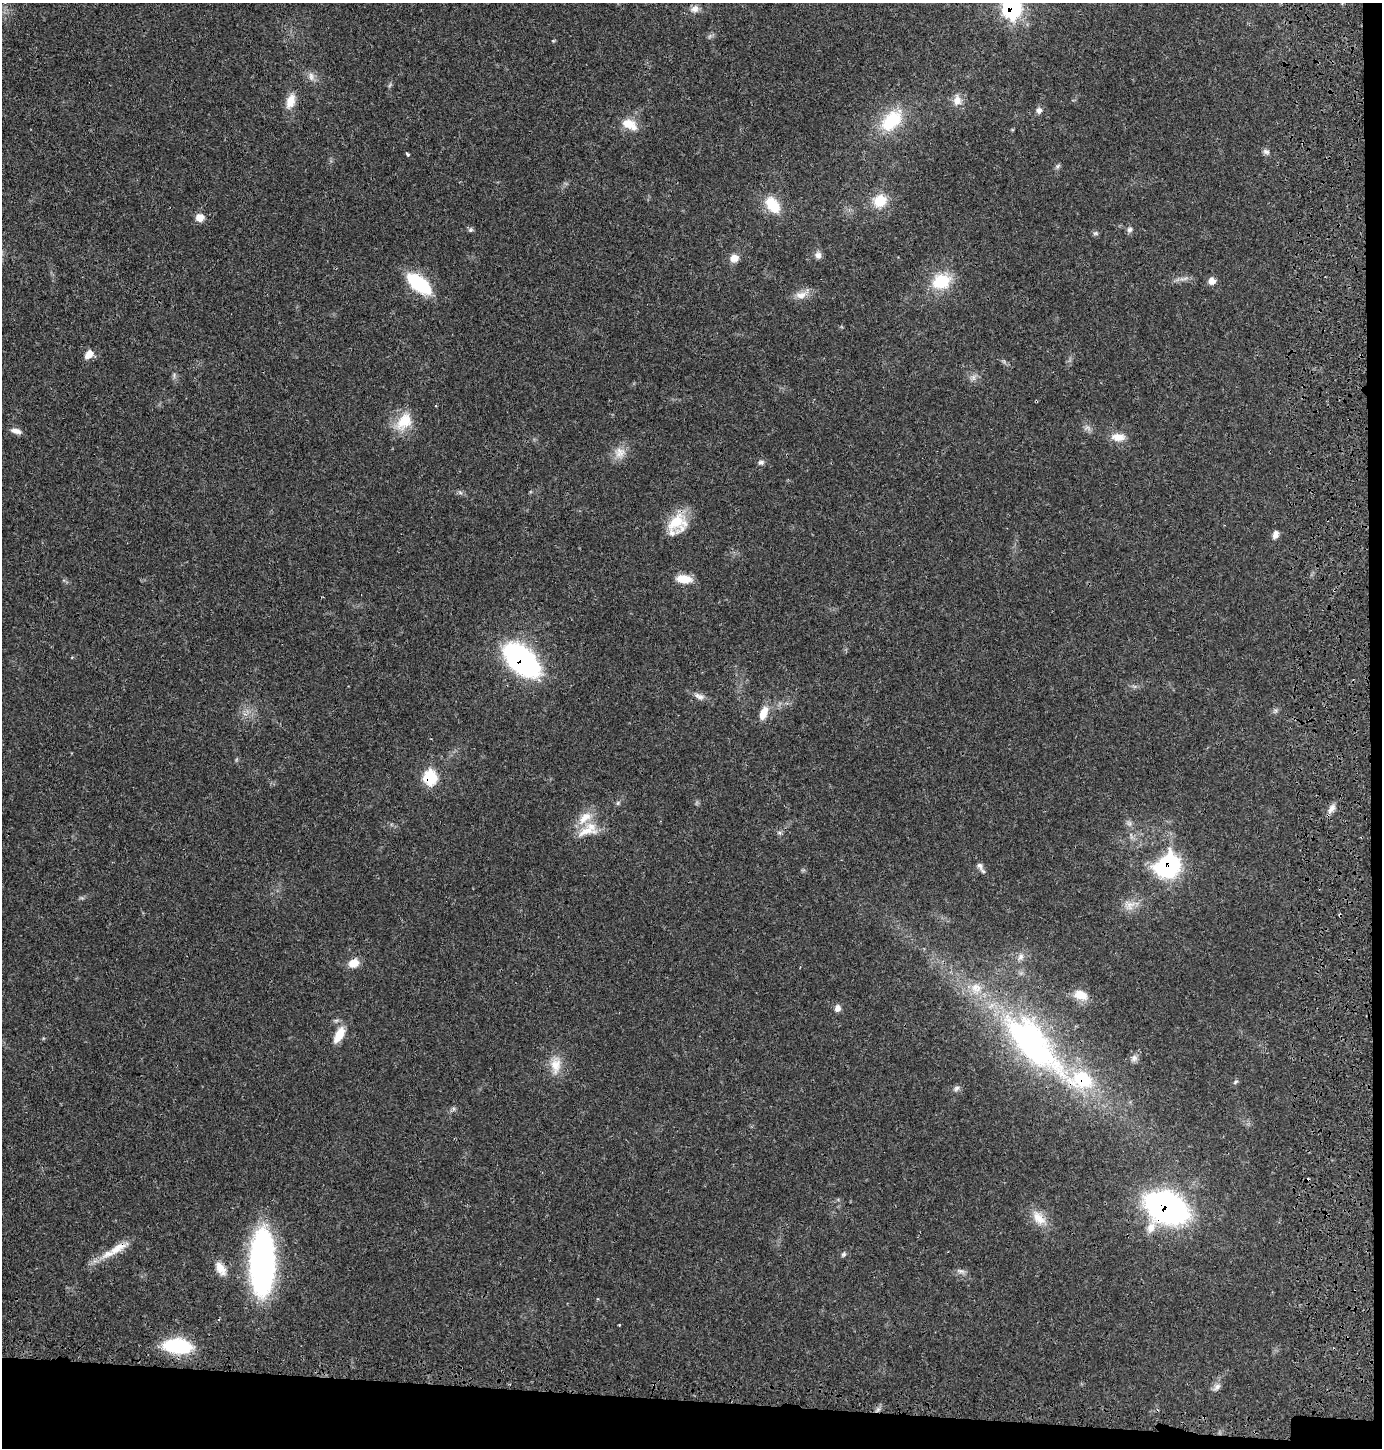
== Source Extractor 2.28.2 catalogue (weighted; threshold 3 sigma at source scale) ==
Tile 9 of 3 x 3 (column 3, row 3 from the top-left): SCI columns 2949-4328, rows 75-1520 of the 4555 x 4451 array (HDU 1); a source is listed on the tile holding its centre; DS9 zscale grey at full resolution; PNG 1384 x 1450 px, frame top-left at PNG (2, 3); no overlay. Shown black and unused: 4% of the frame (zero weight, under 3 of 4 exposures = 7% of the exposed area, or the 3 px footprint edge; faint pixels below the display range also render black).
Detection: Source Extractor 2.28.2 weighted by HDU 2 'WHT'; one run over the whole footprint, this tile lists its part. Background 0.0264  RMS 0.0028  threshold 0.0127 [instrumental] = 3 sigma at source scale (4.5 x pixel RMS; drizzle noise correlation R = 1.50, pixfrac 1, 0.05/0.05 arcsec/px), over >= 5 px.
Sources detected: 73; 1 inside a brighter object's white glare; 1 cosmic-ray / hot-pixel residue — not listed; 3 inside a brighter listed object's ellipse — not listed separately; the other 68 listed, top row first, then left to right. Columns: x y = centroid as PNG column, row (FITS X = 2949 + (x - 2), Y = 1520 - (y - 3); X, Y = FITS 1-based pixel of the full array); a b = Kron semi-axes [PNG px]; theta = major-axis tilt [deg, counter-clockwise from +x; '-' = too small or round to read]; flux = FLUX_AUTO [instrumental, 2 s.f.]
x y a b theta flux
1012 8 12 9 -88 52
695 9 11 9 23 1.6
553 41 5 3 - 0.27
311 76 13 6 -81 1.3
290 101 20 11 72 3.4
957 101 12 11 - 2.5
1039 110 8 7 - 1.1
891 121 28 18 45 13
629 124 21 11 -27 4.2
1266 152 10 6 -24 0.86
407 154 4 3 - 0.51
1057 166 7 4 88 0.54
880 201 15 14 - 6.2
774 207 17 16 - 5.7
200 217 9 8 - 2.5
1129 229 8 7 - 0.81
470 230 7 6 - 0.54
1095 233 7 5 21 0.54
818 255 9 9 - 1.3
734 258 11 9 16 2.1
941 281 23 18 12 10
1212 281 8 8 - 1.8
419 284 25 11 -38 21
801 295 18 9 13 2.6
89 354 11 8 52 2.4
973 377 9 6 -84 1
404 421 26 17 51 7.2
16 431 14 6 -14 1.5
1118 437 19 10 -3 3
620 453 16 14 62 3.2
761 462 8 6 0 0.76
460 492 7 4 -20 0.55
676 522 25 22 -3 8.7
1275 535 9 7 68 1.4
684 579 17 9 -6 4.4
522 660 29 15 -43 89
699 696 15 7 -24 1.5
763 713 17 8 70 3.6
430 777 9 7 -83 19
618 803 6 5 - 0.46
1331 809 14 7 56 1.7
1129 823 7 6 - 0.8
588 830 32 16 24 6.3
779 833 7 4 -1 0.5
1168 865 19 14 52 45
980 866 12 7 -65 1.2
1130 905 14 11 48 2.7
1340 915 4 3 - 0.34
1021 957 11 6 54 1.3
354 963 13 10 16 3.1
1081 995 20 12 -18 3.7
837 1008 8 7 - 1.4
339 1035 21 9 62 4.7
1032 1043 91 35 -48 84
1134 1058 10 8 73 1.2
556 1065 25 14 88 4.7
1235 1082 8 4 36 0.47
956 1088 9 6 41 0.83
1166 1208 30 23 -22 100
1039 1218 24 13 -51 4.5
118 1248 34 10 31 5.4
843 1254 7 5 38 0.55
262 1262 59 21 89 80
221 1268 19 10 -60 3.2
961 1271 13 5 -18 0.93
619 1325 3 3 - 0.36
177 1346 22 10 -5 26
1217 1387 12 7 45 1.3
Overlapping masked pixels (flux is a lower limit): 7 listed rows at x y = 1012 8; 522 660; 430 777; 1168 865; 1340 915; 1166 1208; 118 1248
Isophote crosses this tile's border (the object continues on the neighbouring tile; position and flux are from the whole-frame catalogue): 1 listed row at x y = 1012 8